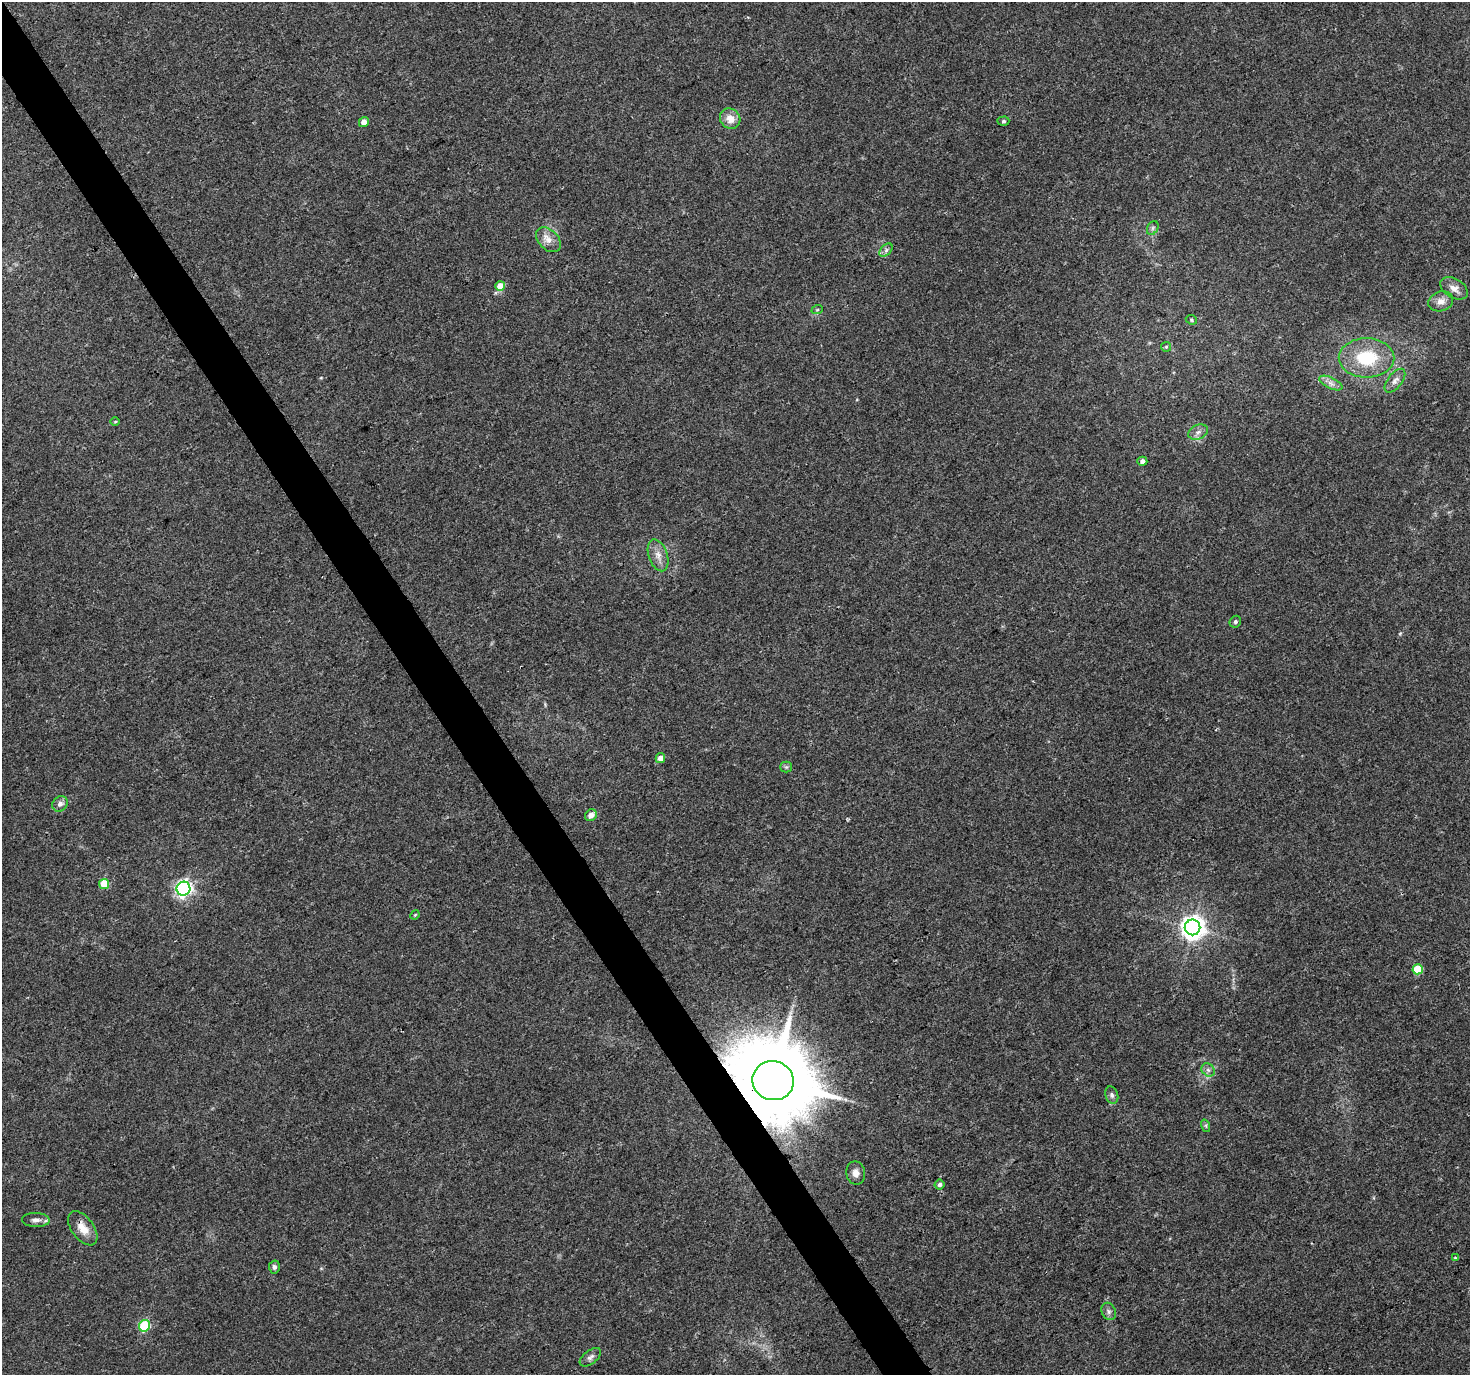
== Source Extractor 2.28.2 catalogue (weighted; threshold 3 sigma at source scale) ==
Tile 11 of 4 x 4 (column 3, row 3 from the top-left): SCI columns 2945-4412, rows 1552-2924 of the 5881 x 5789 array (HDU 1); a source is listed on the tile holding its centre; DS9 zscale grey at full resolution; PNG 1472 x 1377 px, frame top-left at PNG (2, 2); each listed source drawn as its Kron ellipse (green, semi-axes under 4 px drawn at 4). Shown black and unused: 3% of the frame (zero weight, under 3 of 4 exposures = <1% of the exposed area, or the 3 px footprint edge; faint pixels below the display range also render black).
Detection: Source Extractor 2.28.2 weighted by HDU 2 'WHT'; one run over the whole footprint, this tile lists its part. Background 0.0346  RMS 0.0036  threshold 0.0163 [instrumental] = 3 sigma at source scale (4.5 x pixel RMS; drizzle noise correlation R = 1.50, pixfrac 1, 0.0396/0.0396 arcsec/px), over >= 5 px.
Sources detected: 42; all 42 listed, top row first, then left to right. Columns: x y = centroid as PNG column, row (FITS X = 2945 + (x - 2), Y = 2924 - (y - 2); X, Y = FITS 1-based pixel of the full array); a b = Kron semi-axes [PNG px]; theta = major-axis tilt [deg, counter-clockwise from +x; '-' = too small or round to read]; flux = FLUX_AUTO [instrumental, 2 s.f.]
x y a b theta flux
730 119 11 9 -44 4.1
1003 121 6 4 2 0.61
364 122 5 5 - 2.6
1153 228 7 5 61 0.84
548 240 14 9 -46 3.1
886 250 8 5 46 1
500 286 5 5 - 4.4
1454 288 15 9 -32 2.8
1441 301 13 9 19 2.8
817 310 6 3 19 0.44
1191 320 6 4 -23 0.53
1166 347 5 5 - 0.43
1366 358 28 19 0 19
1395 381 14 7 52 2
1331 383 12 5 -26 1.8
115 422 5 3 - 0.39
1198 432 10 7 24 1.6
1142 461 5 4 - 1.5
658 555 16 9 -71 3.2
1235 622 6 5 - 0.74
660 758 5 4 - 2.9
786 767 5 5 - 0.58
60 804 8 7 - 1.6
591 815 6 5 - 2.3
104 884 5 5 - 11
183 889 7 7 - 120
415 915 5 4 - 0.34
1193 927 8 8 - 320
1418 969 5 5 - 13
1208 1070 7 6 - 1
773 1081 21 19 -17 5300
1112 1095 9 6 -71 1.1
1206 1126 6 4 -72 0.55
856 1173 12 9 -80 2.2
940 1185 5 5 - 1
36 1220 14 7 -2 1.9
83 1228 19 11 -53 4.9
1455 1258 4 3 - 0.37
274 1267 6 5 - 0.96
1109 1311 9 6 -66 1.3
145 1326 6 5 - 18
590 1357 12 6 38 1.4
Overlapping masked pixels (flux is a lower limit): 2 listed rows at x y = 773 1081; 83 1228